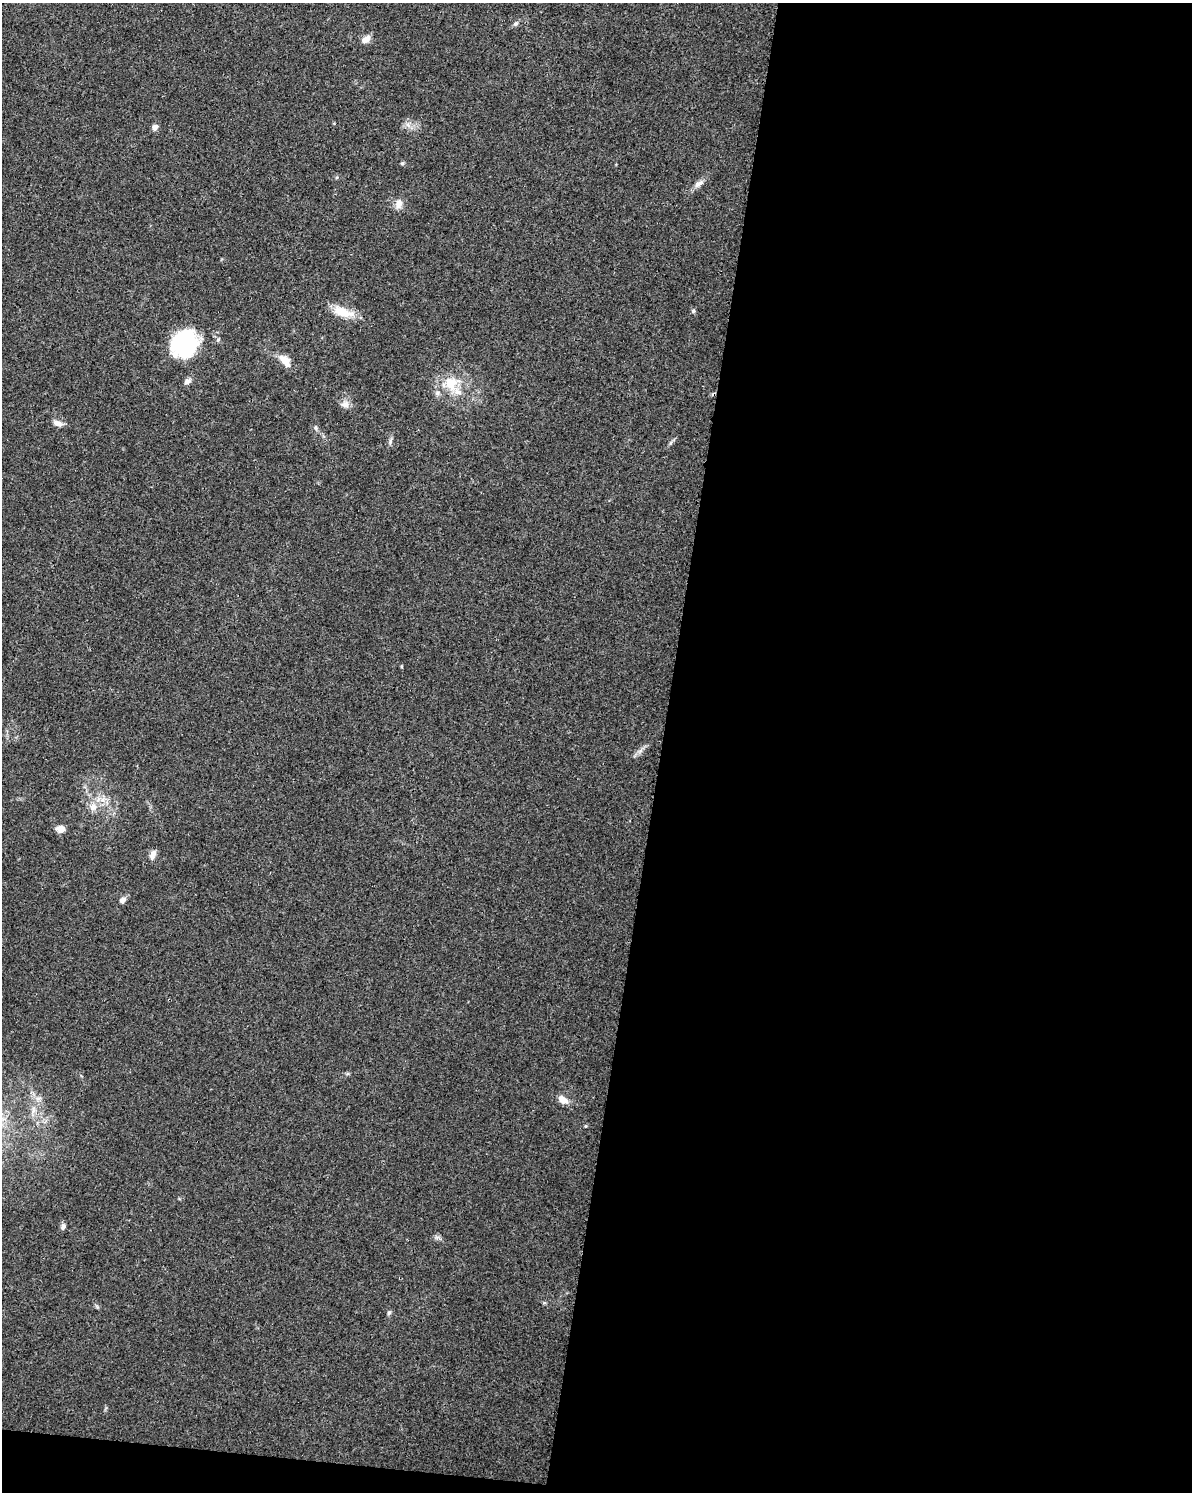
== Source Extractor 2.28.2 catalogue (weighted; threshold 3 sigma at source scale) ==
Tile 12 of 4 x 3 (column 4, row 3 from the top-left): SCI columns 3573-4762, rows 232-1721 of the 4784 x 4997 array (HDU 1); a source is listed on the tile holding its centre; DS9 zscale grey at full resolution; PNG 1194 x 1494 px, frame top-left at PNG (2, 3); no overlay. Shown black and unused: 46% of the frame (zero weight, under 3 of 4 exposures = <1% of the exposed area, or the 3 px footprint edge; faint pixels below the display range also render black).
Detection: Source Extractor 2.28.2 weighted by HDU 2 'WHT'; one run over the whole footprint, this tile lists its part. Background 0.0366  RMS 0.0034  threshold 0.0152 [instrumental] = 3 sigma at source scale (4.5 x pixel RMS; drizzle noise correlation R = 1.50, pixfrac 1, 0.0396/0.0396 arcsec/px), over >= 5 px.
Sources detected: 32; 1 cosmic-ray / hot-pixel residue — not listed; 2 inside a brighter listed object's ellipse — not listed separately; the other 29 listed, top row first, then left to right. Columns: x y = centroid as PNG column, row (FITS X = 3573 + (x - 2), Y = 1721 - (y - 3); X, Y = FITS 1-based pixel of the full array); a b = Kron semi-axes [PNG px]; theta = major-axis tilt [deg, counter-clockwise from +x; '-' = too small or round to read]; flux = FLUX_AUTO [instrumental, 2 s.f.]
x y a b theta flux
516 24 8 5 47 0.79
366 39 11 7 35 2.4
408 125 8 5 -45 1.3
155 127 7 6 - 1.5
402 163 6 4 0 0.43
699 183 15 7 32 2
399 204 13 9 75 2.5
693 311 6 5 - 0.54
343 312 29 12 -17 6.6
218 340 6 5 - 0.57
185 344 30 26 54 31
285 361 19 9 -50 3.8
187 381 9 7 34 1.4
451 383 22 20 -60 9.5
345 404 11 10 - 2.1
58 423 13 7 -23 2
316 428 7 5 -83 0.67
390 441 10 4 72 0.86
640 751 8 5 45 1.2
93 807 11 10 - 2.8
61 829 8 6 -3 3.3
153 854 12 7 70 1.9
123 900 8 6 35 1.4
38 1098 9 4 8 1.1
563 1100 13 8 -35 2.9
585 1126 5 3 - 0.32
63 1227 7 5 75 1.3
438 1238 11 4 -20 0.89
389 1313 6 5 - 0.62